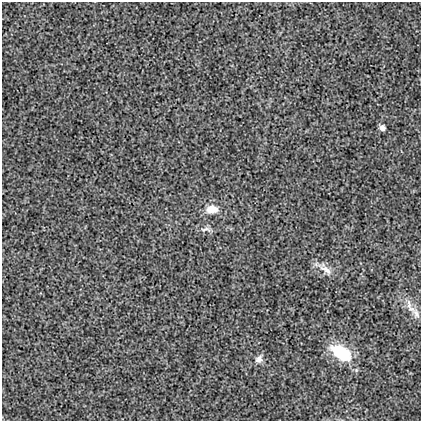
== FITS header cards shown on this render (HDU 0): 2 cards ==
NAXIS1  =                  419
NAXIS2  =                  419

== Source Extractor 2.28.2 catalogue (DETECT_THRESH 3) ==
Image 419 x 419 px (HDU 0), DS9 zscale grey, 1 PNG px = 1 image px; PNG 423 x 423 px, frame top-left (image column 1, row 419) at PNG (2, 2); no overlay
Background 0.00317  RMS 0.018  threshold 0.0538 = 3 sigma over >= 5 px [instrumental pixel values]
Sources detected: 9; all 9 listed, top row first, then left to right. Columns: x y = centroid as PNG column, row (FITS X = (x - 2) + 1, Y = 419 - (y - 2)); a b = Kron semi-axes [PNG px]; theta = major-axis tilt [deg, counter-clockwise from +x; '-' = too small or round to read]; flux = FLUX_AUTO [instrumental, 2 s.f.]
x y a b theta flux
382 128 5 5 - 5.9
212 209 16 11 4 15
205 229 15 7 2 5.6
325 269 25 8 -35 11
409 304 16 6 -80 7.1
416 314 17 8 -61 7.9
338 351 21 14 -9 43
344 356 16 12 2 33
259 359 11 9 46 6.3